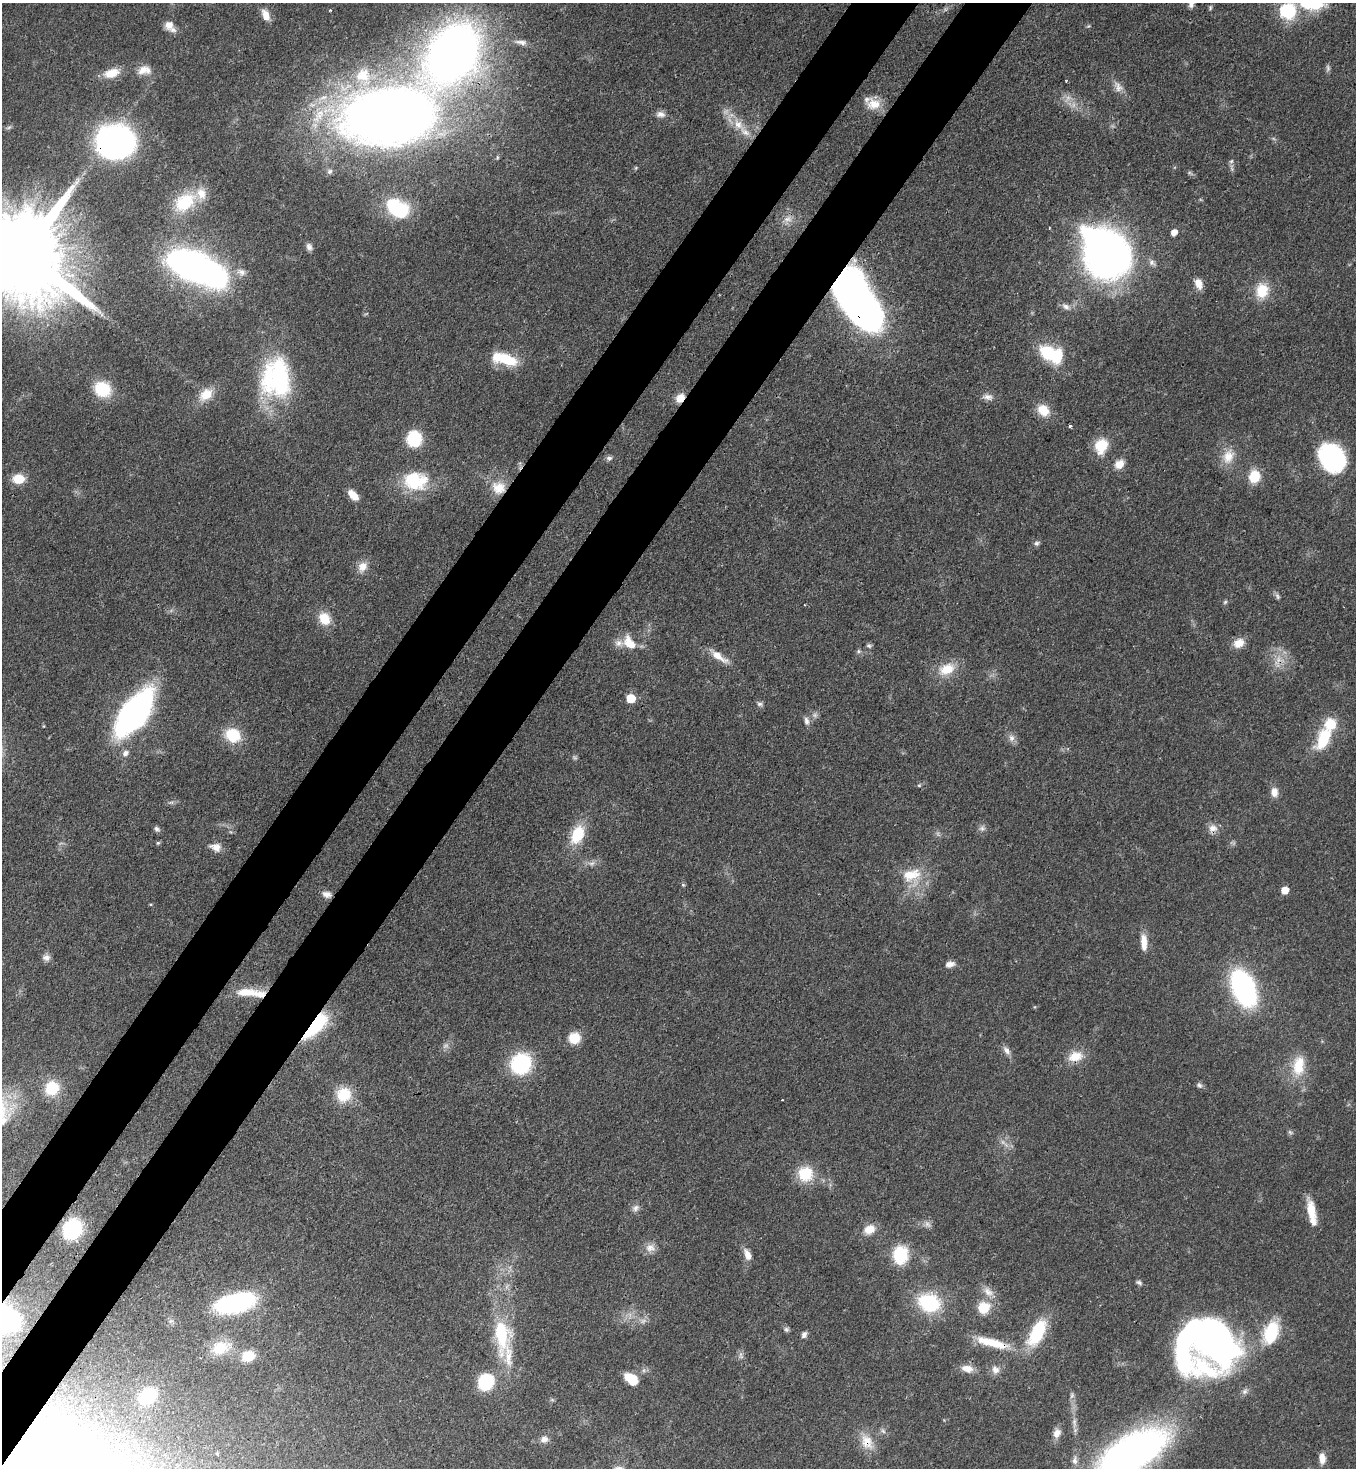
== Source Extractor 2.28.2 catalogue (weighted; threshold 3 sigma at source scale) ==
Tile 7 of 4 x 4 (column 3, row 2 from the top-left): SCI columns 3076-4429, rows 2990-4455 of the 6007 x 5984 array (HDU 1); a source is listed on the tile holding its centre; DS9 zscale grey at full resolution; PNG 1358 x 1470 px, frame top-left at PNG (2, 3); no overlay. Shown black and unused: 9% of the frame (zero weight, under 3 of 4 exposures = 7% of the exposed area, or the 3 px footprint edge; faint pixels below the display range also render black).
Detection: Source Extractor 2.28.2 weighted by HDU 2 'WHT'; one run over the whole footprint, this tile lists its part. Background 0.0668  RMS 0.0037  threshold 0.0167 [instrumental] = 3 sigma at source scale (4.5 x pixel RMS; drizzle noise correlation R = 1.50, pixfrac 1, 0.05/0.05 arcsec/px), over >= 5 px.
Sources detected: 167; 9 too faint to see at this stretch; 5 inside a brighter object's white glare — not listed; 9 inside a brighter listed object's ellipse — not listed separately; the other 144 listed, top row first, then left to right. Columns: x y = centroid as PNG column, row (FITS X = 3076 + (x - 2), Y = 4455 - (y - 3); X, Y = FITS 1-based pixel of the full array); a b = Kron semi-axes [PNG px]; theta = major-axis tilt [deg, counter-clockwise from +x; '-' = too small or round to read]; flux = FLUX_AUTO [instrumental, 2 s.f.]
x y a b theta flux
1305 3 15 11 -65 9.3
1191 4 7 5 75 1.4
1210 8 6 5 - 0.58
330 10 4 3 - 0.36
1286 11 10 9 - 35
266 15 14 8 -66 3.7
169 25 12 11 - 3.5
1088 26 6 4 33 0.45
521 42 17 6 -9 2.3
453 53 47 33 53 320
144 70 18 11 7 4.2
112 73 18 10 16 6.2
363 75 22 20 31 13
1118 87 16 10 -68 3
874 104 19 15 0 6.2
661 114 12 8 -1 2.1
388 115 68 39 8 530
738 124 17 11 -53 5.7
9 127 9 4 35 0.78
115 142 25 22 -1 150
497 157 5 4 - 0.56
1231 161 7 5 44 0.79
329 171 7 6 - 1.2
185 202 32 21 40 16
395 209 19 13 -63 24
788 219 11 9 13 2.6
1174 232 6 5 - 3.1
309 247 9 7 -78 1.5
22 254 34 20 -39 11000
1107 256 30 24 18 230
1152 262 9 7 -39 1.5
192 266 31 17 -20 230
241 272 14 9 -19 2.6
1199 284 13 8 -71 3.4
1262 291 19 16 88 9.4
857 301 58 27 -55 240
1066 307 11 7 -32 1.9
1048 352 18 14 -42 16
507 360 24 13 -23 12
276 378 49 36 90 52
102 389 19 16 -31 14
206 394 19 13 38 6.5
988 397 15 8 -7 2.3
680 398 11 8 49 4.2
1043 410 15 12 -46 6.8
1070 426 3 3 - 1.3
414 439 15 14 - 16
1101 446 19 14 72 9.5
1228 457 21 15 73 6.5
609 458 8 6 3 1.1
1332 458 26 21 -54 51
1119 464 11 9 39 4.2
1254 476 13 11 79 9.4
19 479 9 8 - 9.2
415 481 30 21 -6 21
499 488 18 17 - 8
353 495 12 7 -46 5.4
1037 543 8 6 23 0.96
362 567 16 11 57 3.9
1277 596 9 5 -67 0.94
1225 602 6 5 - 0.64
324 619 16 13 -57 6.7
629 643 19 12 -50 6.9
1239 643 13 10 28 4.4
869 646 7 6 - 0.85
858 651 7 5 22 0.73
719 656 27 8 -34 5.3
947 669 24 15 23 8.6
631 698 6 6 - 10
760 704 8 5 14 0.97
134 713 35 17 53 160
806 721 11 7 -78 1.6
233 735 18 15 -24 12
1011 738 10 8 -74 1.9
1324 739 28 13 64 16
125 753 10 8 46 1.7
919 785 5 5 - 0.5
1274 792 12 9 -89 2.9
982 828 9 7 0 1.4
1213 828 13 11 13 2.9
157 829 9 6 -39 1
577 835 24 15 64 12
158 843 5 4 - 0.57
216 847 15 9 -15 3.2
591 863 11 4 1 1.5
911 875 28 16 18 11
683 885 5 5 - 0.53
1285 890 6 5 - 5.3
327 894 12 8 -13 2.3
1144 942 20 7 -85 4.6
46 958 11 9 -1 1.8
950 964 12 7 14 2.2
1244 988 22 13 -68 120
246 992 28 11 1 8.1
315 1026 29 11 47 35
574 1038 12 12 - 7
1007 1050 13 7 -54 2
1075 1056 20 13 14 6.5
521 1064 19 18 - 32
1299 1066 28 16 83 11
1199 1085 8 6 -42 1
52 1088 15 14 - 13
344 1094 18 18 - 10
782 1100 3 2 - 0.27
1004 1143 18 4 -41 1.8
805 1174 18 18 - 12
635 1208 10 8 47 1.7
1311 1211 27 10 -79 7.6
928 1224 10 7 -39 1.5
72 1229 14 12 59 39
869 1229 14 11 26 4.8
650 1248 14 11 10 3.1
747 1255 16 8 -67 3.2
900 1255 19 15 87 16
1139 1282 8 5 -31 0.88
988 1292 16 10 -42 3.4
235 1303 35 16 14 58
929 1303 23 19 -16 25
984 1308 15 14 - 7.9
2 1320 36 27 22 69
786 1329 7 6 - 0.94
501 1333 48 19 -86 26
1037 1333 31 14 63 22
1271 1333 29 17 71 17
804 1334 8 6 65 1.3
1214 1341 48 32 -50 150
992 1343 48 11 -15 13
220 1348 25 18 17 10
741 1355 10 4 -77 0.99
248 1356 15 12 18 7.6
967 1369 17 9 -10 3.9
995 1370 12 10 -58 2.7
631 1379 14 8 -36 9.1
486 1382 11 10 - 32
148 1396 16 12 43 19
883 1431 8 4 -53 0.84
1057 1433 12 9 64 3
544 1439 11 8 21 2.1
867 1442 23 15 -66 7
217 1453 4 4 - 0.39
1132 1453 66 29 33 190
1322 1458 12 7 -86 3.2
22 1459 32 25 37 260
1075 1460 12 7 85 2
Overlapping masked pixels (flux is a lower limit): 10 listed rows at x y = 453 53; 115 142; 857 301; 680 398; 499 488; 315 1026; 2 1320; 992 1343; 867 1442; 22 1459
Isophote crosses this tile's border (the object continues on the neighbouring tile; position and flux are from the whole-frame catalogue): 6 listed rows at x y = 1305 3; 1191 4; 22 254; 2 1320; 1132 1453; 22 1459